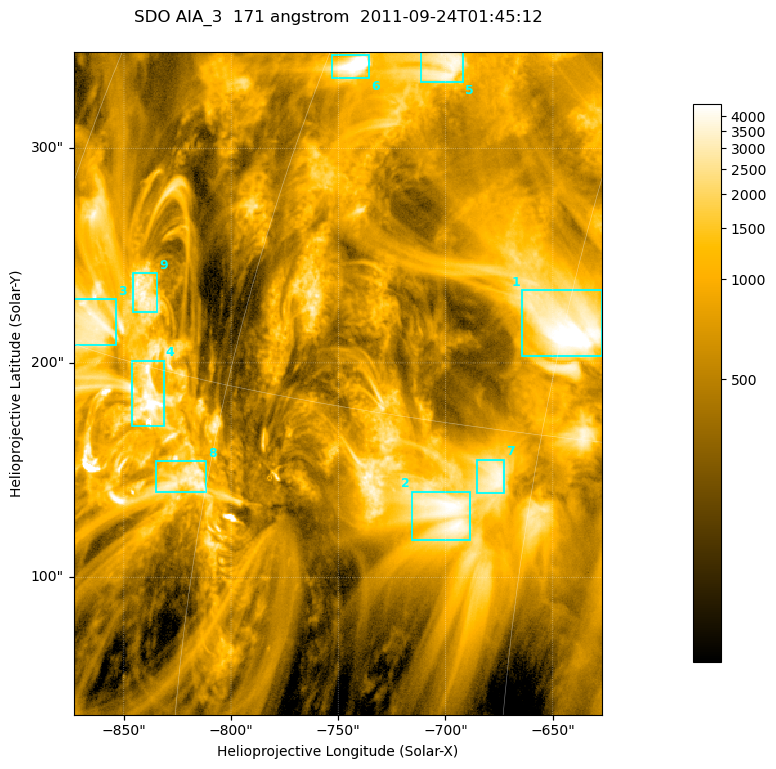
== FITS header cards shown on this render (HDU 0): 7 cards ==
TELESCOP= 'SDO     '           /
INSTRUME= 'AIA_3   '           /
WAVELNTH=                  171 /
WAVEUNIT= 'angstrom'           /
DATE-OBS= '2011-09-24T01:45:12.34' /
CTYPE1  = 'HPLN-TAN'           /
CTYPE2  = 'HPLT-TAN'           /

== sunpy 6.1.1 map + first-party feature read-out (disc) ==
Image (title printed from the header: SDO AIA_3  171 angstrom  2011-09-24T01:45:12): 411 x 515 px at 0.599 arcsec/px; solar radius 956 arcsec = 1595 px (partial field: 2.6% of the solar disc is inside the frame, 100% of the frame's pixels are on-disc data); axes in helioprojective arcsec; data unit not stated in the header (colour bar unlabelled)
Pointing: header CRPIX1/2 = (2051.64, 2049.57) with CRVAL1/2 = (0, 0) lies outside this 411 x 515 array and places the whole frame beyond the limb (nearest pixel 1.41 R_sun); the SolarSoft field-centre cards XCEN/YCEN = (-750.2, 190.4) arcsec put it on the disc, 1314 arcsec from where CRPIX/CRVAL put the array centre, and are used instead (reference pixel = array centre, CRVAL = XCEN/YCEN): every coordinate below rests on XCEN/YCEN
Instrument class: DISC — disc imager (sunpy class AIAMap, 171 A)
Bright regions (active regions / flare kernels): reference = the on-disc median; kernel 3 px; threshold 5 sigma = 1973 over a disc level ~614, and >= 1.15x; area >= 211 px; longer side >= 5 px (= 3 arcsec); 9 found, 9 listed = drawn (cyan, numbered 1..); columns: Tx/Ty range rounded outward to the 2 arcsec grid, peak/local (2 s.f.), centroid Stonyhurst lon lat
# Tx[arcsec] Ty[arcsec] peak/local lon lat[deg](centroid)
1 -664..-626 202..234 9.9 -45 +18
2 -716..-688 116..140 7.6 -48 +12
3 -874..-852 208..230 6.3 -70 +16
4 -848..-830 170..202 21 -64 +14
5 -712..-692 330..346 6.5 -54 +25
6 -754..-734 332..344 12 -58 +24
7 -686..-672 138..156 6.4 -47 +14
8 -836..-810 140..154 6.2 -61 +12
9 -846..-834 222..242 6.5 -67 +17